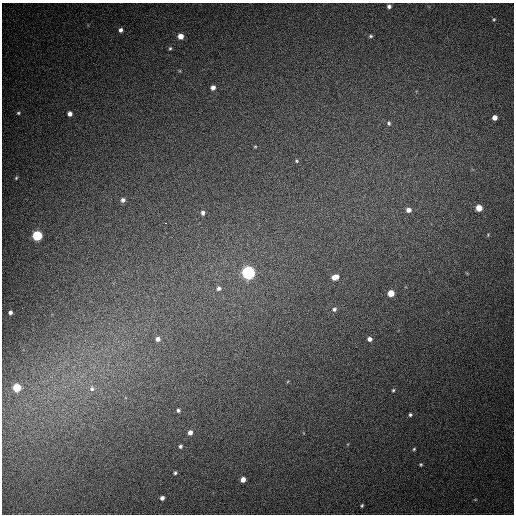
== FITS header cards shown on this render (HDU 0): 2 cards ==
NAXIS1  =                  512
NAXIS2  =                  512

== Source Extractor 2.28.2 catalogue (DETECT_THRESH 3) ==
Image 512 x 512 px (HDU 0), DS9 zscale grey, 1 PNG px = 1 image px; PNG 516 x 516 px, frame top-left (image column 1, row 512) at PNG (2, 3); no overlay
Background 509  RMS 14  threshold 42.8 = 3 sigma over >= 5 px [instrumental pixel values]
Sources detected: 42; all 42 listed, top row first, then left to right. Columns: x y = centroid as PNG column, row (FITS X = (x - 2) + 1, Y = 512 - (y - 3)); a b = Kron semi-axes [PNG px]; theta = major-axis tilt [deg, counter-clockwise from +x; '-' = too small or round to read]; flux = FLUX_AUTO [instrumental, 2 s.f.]
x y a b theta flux
389 6 5 5 - 3400
494 19 4 4 - 1000
120 30 5 5 - 3400
181 36 5 5 - 9200
370 36 5 4 - 1700
170 48 5 4 - 1300
213 87 4 4 - 4800
18 113 5 4 - 1300
70 114 5 5 - 4600
494 118 4 4 - 6300
389 123 6 5 - 1800
255 146 5 3 - 910
296 161 5 4 - 1100
16 178 5 4 - 1200
123 200 5 5 - 3400
479 208 5 5 - 14000
408 210 5 5 - 4700
203 213 5 4 - 2600
165 223 3 2 - 1700
488 235 4 4 - 880
37 236 5 5 - 78000
248 273 6 6 - 260000
335 277 7 5 15 8600
219 288 7 7 - 3500
391 293 5 5 - 15000
334 309 5 5 - 2300
10 312 4 4 - 2800
158 339 5 5 - 3600
369 339 5 4 - 3700
17 388 5 5 - 31000
92 389 7 6 - 3000
393 390 4 4 - 1100
178 410 4 4 - 1900
410 415 4 4 - 1600
190 432 5 4 - 4700
180 446 4 4 - 1600
414 449 4 4 - 1100
421 464 4 4 - 1100
175 473 4 3 - 1500
243 479 5 4 - 6400
162 498 4 4 - 3200
362 505 4 3 - 1200